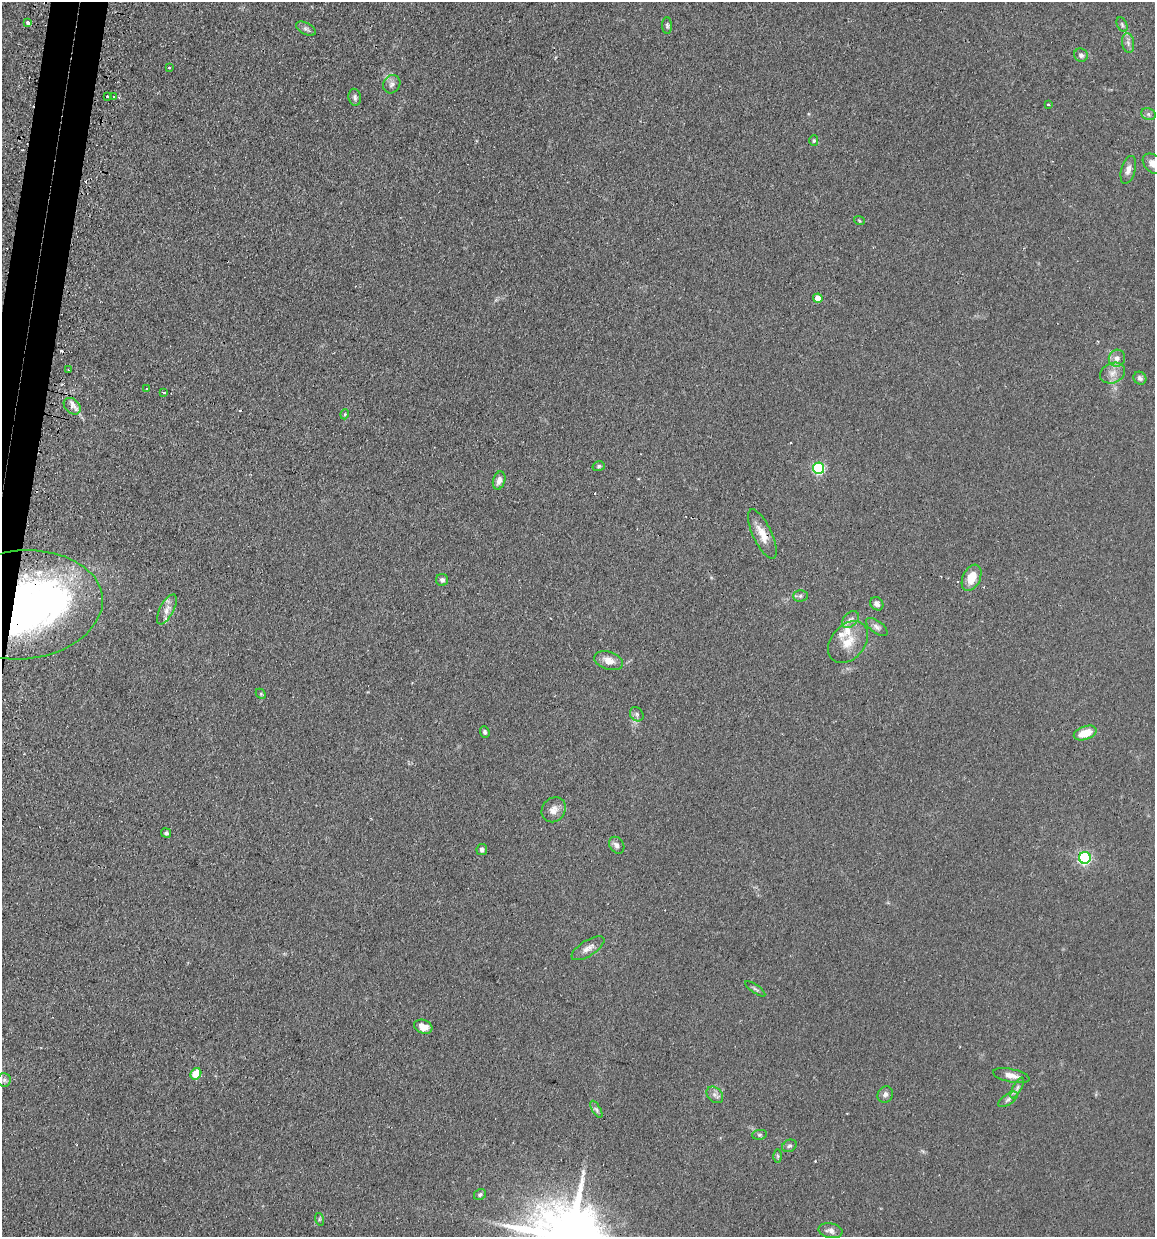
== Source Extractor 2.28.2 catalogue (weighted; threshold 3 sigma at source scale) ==
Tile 11 of 4 x 4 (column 3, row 3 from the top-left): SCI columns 2457-3609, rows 1265-2499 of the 5030 x 5000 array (HDU 1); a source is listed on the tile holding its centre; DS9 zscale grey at full resolution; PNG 1157 x 1239 px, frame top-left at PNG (2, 2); each listed source drawn as its Kron ellipse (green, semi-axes under 4 px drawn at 4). Shown black and unused: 2% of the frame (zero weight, under 2 of 3 exposures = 4% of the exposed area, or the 3 px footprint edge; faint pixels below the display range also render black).
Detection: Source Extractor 2.28.2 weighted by HDU 2 'WHT'; one run over the whole footprint, this tile lists its part. Background 0.107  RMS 0.0075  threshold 0.0339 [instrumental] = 3 sigma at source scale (4.5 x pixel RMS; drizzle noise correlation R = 1.50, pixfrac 1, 0.05/0.05 arcsec/px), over >= 5 px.
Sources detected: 80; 1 inside a brighter object's white glare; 9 cosmic-ray / hot-pixel residue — neither listed nor drawn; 4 inside a brighter listed object's ellipse — not listed separately; the other 66 listed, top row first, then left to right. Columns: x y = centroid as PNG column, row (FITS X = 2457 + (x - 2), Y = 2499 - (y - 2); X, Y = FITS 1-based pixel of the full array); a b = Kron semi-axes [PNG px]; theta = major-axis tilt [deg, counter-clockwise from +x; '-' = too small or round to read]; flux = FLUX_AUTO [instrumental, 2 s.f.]
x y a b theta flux
28 23 3 3 - 4.5
1122 25 8 5 -64 1.4
667 26 8 4 -89 1.3
306 29 11 5 -27 2.3
1128 43 10 6 -82 2.7
1081 55 7 6 - 2.4
169 68 3 3 - 1
392 84 9 8 - 3.3
107 96 3 2 - 1.1
114 97 3 2 - 1.6
355 97 8 6 -80 2.2
1048 105 3 3 - 1.3
1149 114 7 6 - 1.9
814 141 5 4 - 1
1153 164 12 8 -43 6.1
1128 170 14 7 74 4.2
859 220 5 3 - 0.68
818 298 4 4 - 9.3
1117 358 8 8 - 4
69 370 3 2 - 0.73
1113 373 13 10 24 6.2
1140 378 7 6 - 2.3
146 389 3 3 - 1.3
163 392 3 3 - 2
72 406 9 7 -43 6.8
345 414 5 3 - 0.62
599 466 6 4 17 1.2
818 468 5 5 - 86
499 480 9 6 73 4.1
762 534 27 9 -65 10
972 578 14 8 65 13
442 580 6 6 - 2.5
800 596 7 5 2 1.7
877 604 7 6 - 2.4
22 605 80 54 5 320
167 609 16 7 62 5.2
850 619 10 6 48 3.1
877 627 13 6 -37 2.9
848 642 23 17 49 15
609 661 15 8 -18 7.2
261 694 6 4 -46 0.84
637 714 7 6 - 1.9
485 732 6 4 -69 1.6
1085 733 12 6 20 13
554 810 13 11 51 5.6
166 833 5 4 - 1.5
617 845 9 7 -55 3.1
482 850 5 5 - 2
1085 858 6 6 - 130
588 948 19 7 32 5.3
755 989 12 3 -35 1.4
423 1027 9 6 -19 7
196 1074 6 5 - 21
1011 1076 18 6 -12 5.7
4 1080 7 6 - 2.1
1017 1088 12 4 61 2.1
885 1094 8 7 - 2.8
715 1095 9 7 -44 2.9
1008 1099 11 5 34 2.1
596 1109 9 4 -60 1.7
759 1135 7 5 6 1.3
789 1146 7 5 30 1.7
778 1156 6 4 -89 1.2
480 1195 6 5 - 1.5
319 1219 6 4 -73 1.1
830 1231 12 7 -10 3.8
Overlapping masked pixels (flux is a lower limit): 2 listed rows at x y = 762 534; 22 605
Isophote crosses this tile's border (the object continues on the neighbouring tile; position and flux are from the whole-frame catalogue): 1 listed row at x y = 1153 164